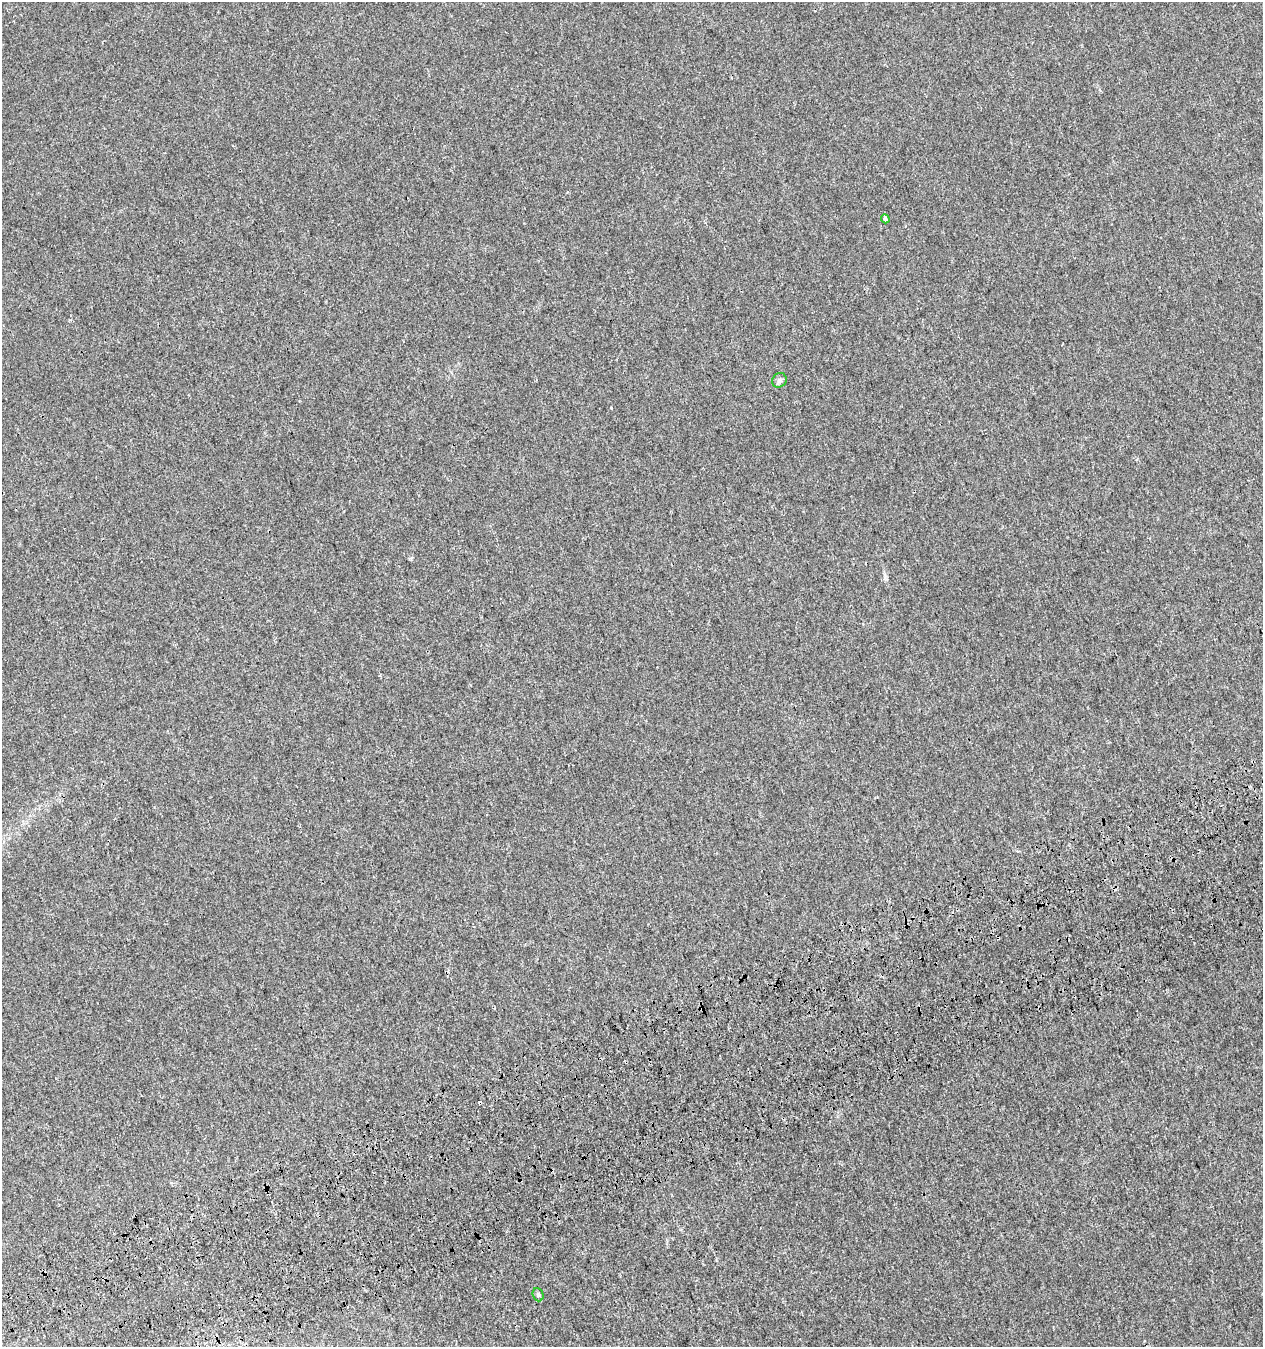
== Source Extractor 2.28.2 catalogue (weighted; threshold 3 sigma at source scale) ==
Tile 7 of 4 x 4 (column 3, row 2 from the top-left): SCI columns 2709-3969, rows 2820-4164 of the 5469 x 5636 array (HDU 1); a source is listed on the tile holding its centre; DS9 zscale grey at full resolution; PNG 1265 x 1349 px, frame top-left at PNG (2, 2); each listed source drawn as its Kron ellipse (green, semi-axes under 4 px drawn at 4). Shown black and unused: <1% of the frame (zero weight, under 3 of 4 exposures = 9% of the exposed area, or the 3 px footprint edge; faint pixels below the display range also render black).
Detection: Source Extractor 2.28.2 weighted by HDU 2 'WHT'; one run over the whole footprint, this tile lists its part. Background 2.45e-04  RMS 0.0027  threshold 0.012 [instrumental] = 3 sigma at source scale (4.5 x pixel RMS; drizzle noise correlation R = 1.50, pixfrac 1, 0.0396/0.0396 arcsec/px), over >= 5 px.
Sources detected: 4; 1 cosmic-ray / hot-pixel residue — neither listed nor drawn; the other 3 listed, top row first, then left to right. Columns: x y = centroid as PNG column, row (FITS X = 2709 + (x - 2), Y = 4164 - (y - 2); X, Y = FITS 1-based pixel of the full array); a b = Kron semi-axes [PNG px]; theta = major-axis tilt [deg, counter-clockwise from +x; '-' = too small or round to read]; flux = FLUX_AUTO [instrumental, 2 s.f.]
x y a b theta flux
885 219 4 4 - 0.81
779 380 8 7 - 0.7
538 1295 7 5 -68 0.46